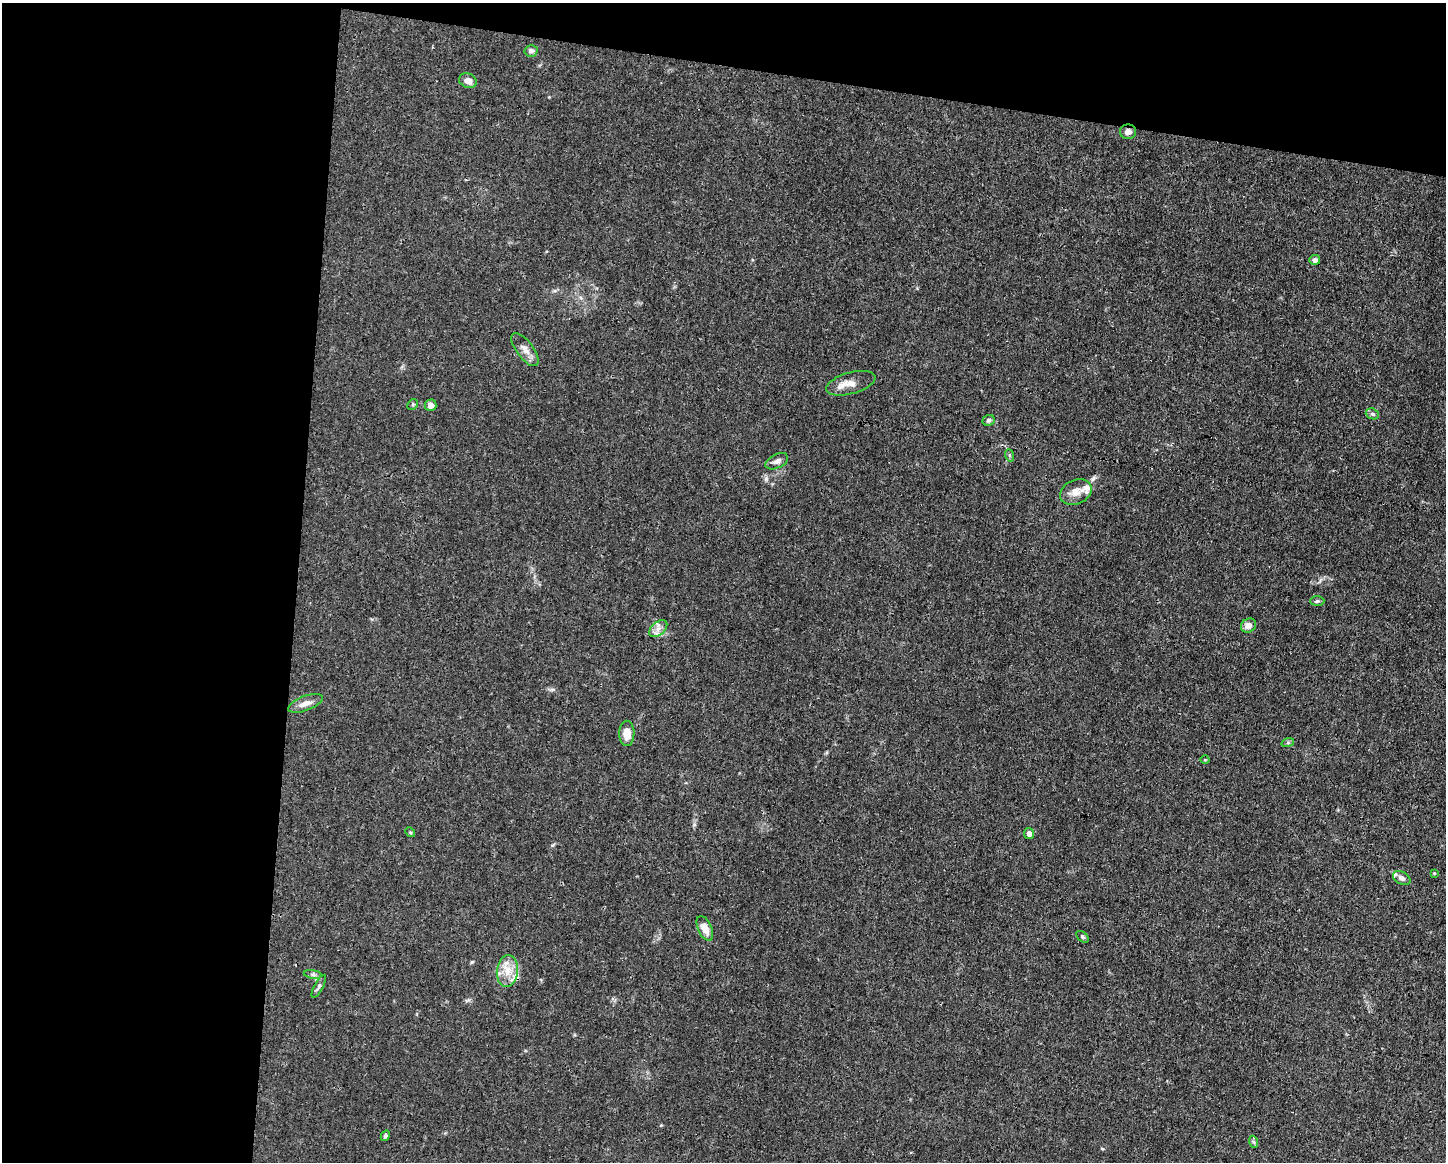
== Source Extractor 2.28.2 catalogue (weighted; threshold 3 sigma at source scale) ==
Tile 1 of 3 x 4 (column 1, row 1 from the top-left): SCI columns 112-1555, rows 3479-4638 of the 4666 x 4638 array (HDU 1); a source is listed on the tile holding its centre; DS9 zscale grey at full resolution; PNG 1448 x 1164 px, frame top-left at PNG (2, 3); each listed source drawn as its Kron ellipse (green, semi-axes under 4 px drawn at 4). Shown black and unused: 26% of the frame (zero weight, under 3 of 4 exposures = <1% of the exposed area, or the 3 px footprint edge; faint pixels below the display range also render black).
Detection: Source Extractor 2.28.2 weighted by HDU 2 'WHT'; one run over the whole footprint, this tile lists its part. Background 0.0185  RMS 0.0025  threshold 0.0112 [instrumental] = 3 sigma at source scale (4.5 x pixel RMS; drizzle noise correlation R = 1.50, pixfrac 1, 0.05/0.05 arcsec/px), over >= 5 px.
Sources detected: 36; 5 inside a brighter listed object's ellipse — not listed separately; the other 31 listed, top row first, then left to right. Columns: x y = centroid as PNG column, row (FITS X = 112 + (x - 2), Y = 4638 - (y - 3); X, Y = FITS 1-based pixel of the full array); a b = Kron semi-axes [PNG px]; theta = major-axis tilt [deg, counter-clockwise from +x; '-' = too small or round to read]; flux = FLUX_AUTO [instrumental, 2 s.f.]
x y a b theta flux
531 51 6 6 - 0.74
468 81 9 7 -19 1.6
1128 132 8 7 - 1.2
1315 260 5 5 - 0.92
525 350 20 8 -53 2
851 383 25 10 16 3
413 404 6 4 45 0.38
430 405 6 6 - 1.3
1372 414 7 5 -21 0.53
989 420 6 5 - 0.61
1009 455 6 4 -71 0.33
777 461 12 7 25 1.1
1076 492 16 12 24 2.5
1317 601 7 5 2 0.43
1248 626 8 6 33 1.5
658 629 10 6 41 1.3
305 703 18 7 20 1.8
627 733 12 7 90 3.1
1288 742 6 4 20 0.35
1205 760 4 3 - 0.21
410 832 5 4 - 0.32
1029 833 5 5 - 1.1
1434 873 4 4 - 0.24
1402 878 9 6 -28 1
705 928 13 7 -66 2.8
1082 937 7 4 -38 0.4
507 971 16 10 83 3.5
313 974 9 4 -9 0.56
319 986 13 4 61 0.62
385 1136 6 4 62 0.5
1254 1142 6 4 -70 0.33
Overlapping masked pixels (flux is a lower limit): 1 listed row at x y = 1128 132